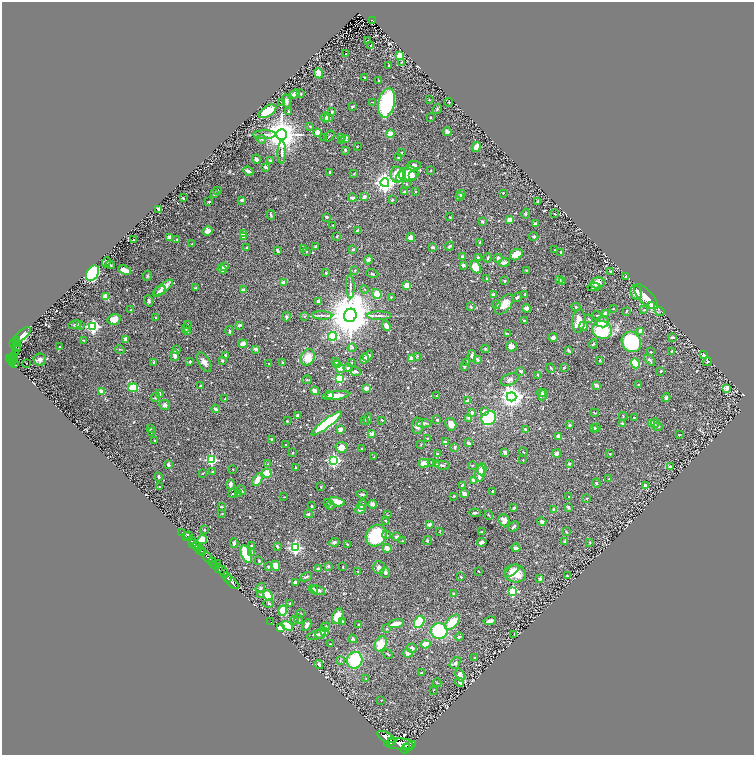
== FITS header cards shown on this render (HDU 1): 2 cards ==
NAXIS1  =                 1504
NAXIS2  =                 1505

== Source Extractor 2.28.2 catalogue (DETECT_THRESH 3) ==
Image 1504 x 1505 px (HDU 1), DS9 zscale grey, zoomed out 1/2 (1 PNG px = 2 x 2 image px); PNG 756 x 757 px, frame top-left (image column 1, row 1505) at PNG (2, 2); each listed source drawn as its Kron ellipse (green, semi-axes under 4 px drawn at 4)
Background 1.29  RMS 0.02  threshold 0.059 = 3 sigma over >= 5 px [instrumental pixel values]
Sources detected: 708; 34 cannot appear on this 1/2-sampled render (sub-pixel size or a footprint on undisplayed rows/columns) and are neither listed nor drawn; of the other 674, the 500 brightest by FLUX_AUTO listed and drawn (174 fainter detections omitted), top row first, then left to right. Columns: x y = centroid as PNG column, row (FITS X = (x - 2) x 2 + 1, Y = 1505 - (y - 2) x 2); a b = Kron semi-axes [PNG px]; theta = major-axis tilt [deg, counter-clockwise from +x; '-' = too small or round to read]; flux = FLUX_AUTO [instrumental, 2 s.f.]
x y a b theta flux
372 20 4 2 - 120
368 41 2 2 - 4.7
371 46 2 2 - 3.9
346 54 3 2 - 2.8
400 55 4 3 - 33
402 62 4 3 - 3.4
389 65 2 2 - 5.1
319 73 5 4 - 29
365 77 3 2 - 4.1
378 81 2 2 - 7.6
295 94 5 3 - 28
301 94 3 2 - 3.6
429 100 2 2 - 3.8
286 101 7 4 -77 13
282 102 3 3 - 2.7
373 102 2 2 - 2.5
449 102 4 3 - 2.8
387 103 15 8 78 340
352 106 3 2 - 6.7
437 109 5 3 - 4.9
267 111 10 5 33 79
289 112 3 2 - 15
332 112 4 3 - 8.2
326 118 5 4 - 18
328 118 4 4 - 14
430 118 2 2 - 3.9
310 126 3 2 - 2.8
447 132 4 3 - 10
318 133 4 4 - 27
282 134 5 5 - 9200
390 134 4 4 - 33
264 135 11 3 1 14
329 136 6 2 52 2.9
324 138 4 2 - 2.4
341 138 3 2 - 3.8
261 139 5 3 - 3.8
345 139 4 3 - 20
342 140 4 3 - 9.5
357 146 2 2 - 2.5
476 147 5 3 - 37
345 150 3 3 - 4.7
282 152 11 3 89 12
401 152 3 3 - 3.7
398 157 4 3 - 4.9
256 159 4 2 - 14
270 160 3 3 - 7.3
413 166 7 4 10 19
266 167 3 2 - 11
248 171 5 3 - 20
431 171 2 2 - 3.2
330 172 3 2 - 7.5
353 174 4 2 - 2.6
409 174 10 7 14 86
397 175 8 6 -86 90
401 176 6 4 67 41
413 176 3 3 - 10
385 183 4 4 - 2100
407 184 3 2 - 2.8
217 191 3 3 - 4.4
404 191 3 2 - 3.2
415 191 2 2 - 6.9
503 193 2 2 - 4.3
214 194 4 3 - 5
461 194 4 3 - 8.7
459 196 3 3 - 3
364 197 4 3 - 14
183 198 2 2 - 4.3
352 198 4 3 - 12
241 200 3 3 - 9.2
392 200 3 3 - 5.5
209 202 2 2 - 4
537 202 4 2 - 3.5
159 209 3 2 - 33
554 213 2 2 - 2.8
526 214 5 2 - 3.4
271 215 5 2 - 6.4
327 217 3 2 - 9.7
449 217 2 2 - 3.2
510 220 2 2 - 82
482 222 4 3 - 4.3
535 224 3 2 - 16
333 225 2 2 - 2.4
357 230 3 2 - 4.5
208 231 5 4 - 18
243 233 4 3 - 36
337 236 3 2 - 3.4
534 236 4 3 - 5.8
243 237 2 2 - 14
410 237 4 4 - 16
170 238 3 3 - 27
177 239 4 3 - 3.7
134 240 3 2 - 7.3
480 242 3 2 - 4.4
192 244 2 2 - 5.8
316 246 3 3 - 4.2
449 246 5 2 - 6.1
247 247 2 2 - 6.8
433 247 3 3 - 7.3
303 249 3 2 - 2.8
353 249 3 2 - 6.4
555 250 2 2 - 2.9
278 251 4 2 - 6.2
306 251 4 2 - 2.8
561 252 4 3 - 3.8
516 255 7 5 35 40
462 257 3 3 - 19
478 257 2 2 - 7.3
488 258 4 2 - 4.6
498 258 4 3 - 17
368 260 4 4 - 9.1
106 262 5 4 - 5.6
504 263 6 3 13 10
110 265 4 2 - 5.9
463 265 3 2 - 9.9
225 266 3 3 - 11
476 267 7 5 -55 54
222 269 4 4 - 19
125 270 6 3 -22 33
355 270 3 2 - 3.4
526 271 2 2 - 2.4
611 271 3 2 - 3.6
93 273 8 5 60 680
326 273 2 2 - 14
372 274 6 3 -19 4.9
147 276 5 4 - 4.8
625 277 2 2 - 6.7
487 278 3 3 - 4.5
559 280 4 3 - 10
505 281 3 2 - 3.2
283 282 4 3 - 12
563 282 3 2 - 9.3
597 283 7 5 16 26
407 285 3 3 - 53
350 287 11 2 -87 8.7
594 287 6 3 -3 13
163 288 11 4 38 38
196 288 3 2 - 2.5
365 289 4 3 - 3.3
243 290 3 2 - 18
159 292 7 3 36 20
636 293 7 5 -79 31
377 294 5 3 - 60
493 295 3 2 - 17
525 295 4 2 - 2.8
105 296 4 3 - 31
391 297 2 2 - 2.8
517 297 5 3 - 6
646 297 15 7 -47 81
149 301 6 3 -73 8.1
318 301 3 3 - 13
497 304 4 3 - 4.7
504 304 12 6 49 47
652 306 3 2 - 97
471 307 3 2 - 7
576 307 4 3 - 10
526 308 4 3 - 21
613 309 2 2 - 2.5
130 310 3 2 - 2.4
644 310 4 3 - 5.2
626 311 3 2 - 3.7
660 311 5 3 - 3
605 313 3 3 - 15
322 315 10 3 -4 9
350 315 7 6 - 21000
597 315 4 3 - 4.9
304 316 3 3 - 3.6
379 316 12 2 -1 9.8
156 317 3 2 - 4.1
286 317 4 4 - 7.3
114 319 6 5 - 40
589 319 4 3 - 4.2
524 320 3 2 - 2.5
579 321 12 6 85 56
603 322 6 5 - 13
187 324 2 2 - 4.8
75 325 7 3 12 6.9
239 325 3 2 - 11
80 326 3 3 - 3
93 326 4 4 - 750
386 326 5 4 - 21
584 326 4 4 - 18
186 329 4 3 - 2.9
602 330 10 9 - 230
230 331 5 3 - 6.5
641 331 4 3 - 33
188 332 3 3 - 5.2
507 334 4 2 - 3.7
22 335 10 4 40 280
333 336 4 4 - 280
553 337 4 3 - 18
672 337 4 2 - 10
126 339 2 2 - 24
83 340 4 2 - 3.7
17 341 3 2 - 370
631 342 10 9 - 280
13 343 3 2 - 460
17 343 3 2 - 420
243 344 5 3 - 18
593 344 5 2 - 6.5
511 346 5 5 - 19
16 347 3 2 - 260
60 347 2 2 - 10
352 348 4 3 - 7.8
18 349 2 2 - 220
120 349 5 2 - 2.5
255 349 4 3 - 13
485 349 4 3 - 4.1
177 350 3 3 - 6.8
568 351 4 2 - 5.5
672 351 3 3 - 4.7
15 352 3 2 - 56
651 352 3 2 - 3.1
175 355 6 3 -83 21
225 355 3 2 - 7.5
703 355 2 2 - 7.5
14 356 4 3 - 540
368 356 6 3 50 27
417 356 4 2 - 3.3
472 356 6 3 83 12
308 357 8 6 61 48
13 358 2 1 - 180
14 358 2 2 - 220
412 358 4 3 - 35
9 359 2 1 - 110
11 359 2 2 - 220
364 359 5 4 - 13
477 359 3 3 - 11
14 360 2 1 - 97
40 360 6 6 - 12
600 360 4 3 - 2.5
650 360 6 3 -47 10
190 361 4 3 - 3.2
222 361 4 3 - 4.5
336 361 3 3 - 3.5
13 362 2 1 - 220
153 362 4 3 - 3.5
204 362 11 5 -60 18
282 362 3 3 - 4.4
466 362 4 3 - 3.9
707 362 4 2 - 2.4
351 363 4 3 - 2.9
635 363 5 4 - 180
14 364 3 2 - 300
26 364 2 1 - 13
269 364 2 2 - 3.5
337 365 4 3 - 11
464 367 3 3 - 5.1
340 368 3 3 - 22
348 368 4 3 - 9.4
551 368 4 3 - 5.6
564 368 4 3 - 3.4
356 371 5 3 - 8.6
520 371 4 2 - 6.2
661 371 3 2 - 2.8
538 375 2 2 - 3.8
339 378 3 3 - 270
510 379 9 5 23 14
307 380 5 2 - 3.8
200 385 3 2 - 2.8
596 385 3 3 - 13
639 385 3 2 - 6
133 388 5 3 - 150
367 388 2 2 - 54
726 388 3 2 - 87
315 391 4 4 - 20
102 392 4 3 - 31
159 393 4 3 - 9.4
541 393 5 4 - 8.2
330 394 2 2 - 13
543 395 6 4 65 8.5
336 396 13 4 8 43
436 396 2 2 - 3.2
156 397 5 4 - 3.9
511 397 5 4 - 2900
666 398 4 3 - 6.4
225 399 3 3 - 5.3
468 401 4 4 - 14
165 405 5 5 - 11
215 409 4 2 - 11
484 411 3 3 - 15
472 412 4 3 - 10
595 413 4 2 - 3.4
298 416 4 3 - 8.3
623 416 4 2 - 3.4
634 417 2 2 - 4.2
468 418 4 3 - 3.7
489 418 7 6 - 390
368 419 6 3 71 5
364 420 3 3 - 4
382 420 2 2 - 2.7
437 420 2 2 - 7.9
287 421 2 2 - 4.1
424 423 7 4 6 6.9
655 423 4 4 - 6.3
327 424 18 4 37 380
451 424 7 5 -64 26
622 424 2 2 - 16
651 424 4 3 - 33
569 425 4 3 - 4.5
418 426 8 5 89 17
658 426 5 3 - 6.7
594 428 4 4 - 9.8
597 428 2 2 - 29
150 429 3 2 - 3.8
340 429 4 3 - 20
525 429 3 2 - 7
152 431 3 3 - 2.6
372 434 2 2 - 46
679 435 4 3 - 3.1
559 436 4 3 - 28
427 438 2 2 - 2.6
271 439 3 2 - 3.8
155 441 3 2 - 2.6
445 442 3 2 - 8
469 443 3 2 - 9.8
286 445 2 2 - 3.9
421 445 3 2 - 2.3
341 447 6 5 - 37
455 447 4 3 - 7.5
362 448 2 2 - 2.5
505 452 3 2 - 16
523 452 5 2 - 2.6
292 453 3 2 - 2.8
437 454 3 2 - 4.1
557 454 4 3 - 19
610 454 3 3 - 2.6
374 457 4 2 - 2.6
211 460 3 3 - 400
334 460 4 4 - 690
523 460 2 2 - 2.5
431 462 3 2 - 3
424 463 5 4 - 29
569 463 4 3 - 4.2
268 464 3 2 - 2.6
436 464 4 2 - 3
169 465 4 3 - 10
442 465 7 3 -10 7.5
472 465 3 2 - 2.7
670 466 4 3 - 9.1
296 467 3 2 - 5.2
233 469 2 2 - 4.2
482 469 6 4 75 21
213 472 3 3 - 3.7
203 473 3 2 - 2.8
267 473 5 4 - 42
480 474 8 4 83 45
158 477 4 3 - 4.9
609 479 3 2 - 2.7
257 480 7 4 63 44
473 480 3 3 - 8.7
596 483 4 3 - 4.6
230 484 5 3 - 20
462 485 4 2 - 4.8
645 486 4 3 - 12
159 487 2 2 - 3.6
321 487 2 2 - 2.5
241 490 5 3 - 8.8
493 491 3 3 - 7.8
232 493 2 2 - 3.5
239 494 4 2 - 2.5
362 494 6 3 -9 7.3
464 494 3 3 - 24
454 496 3 2 - 4.5
284 497 3 2 - 2.6
569 497 3 3 - 3.7
587 498 3 3 - 5
328 502 3 3 - 4
337 502 8 4 -13 75
373 504 4 3 - 22
330 505 4 3 - 4.2
362 505 5 3 - 8.7
312 506 2 2 - 11
221 507 3 2 - 4.9
568 507 4 3 - 6.4
514 508 3 2 - 4.9
360 509 5 3 - 17
554 510 3 3 - 14
475 513 5 2 - 5.7
222 514 3 2 - 2.4
308 514 4 3 - 5.5
388 515 4 3 - 2.9
489 515 5 2 - 3.7
504 520 6 5 - 33
385 521 3 2 - 4.6
542 521 5 4 - 9.1
429 524 3 3 - 14
514 527 6 2 43 7.4
204 529 4 3 - 3.5
182 532 2 1 - 22
439 532 4 2 - 2.5
482 532 4 2 - 3.2
566 532 3 2 - 3.7
188 535 4 2 - 13
387 535 4 3 - 6.6
186 536 2 1 - 30
376 536 11 9 53 290
396 537 3 3 - 11
202 539 5 4 - 100
427 540 4 3 - 4.9
192 541 2 1 - 38
402 541 3 2 - 3
565 541 3 3 - 9.9
334 542 5 3 - 8.5
482 542 5 3 - 10
590 542 3 2 - 3.4
193 543 2 1 - 440
234 543 5 3 - 7.9
347 544 2 2 - 2.7
196 546 3 2 - 320
251 546 2 2 - 4.3
277 546 3 2 - 10
295 548 4 4 - 630
387 548 4 3 - 36
516 548 4 3 - 17
198 549 2 1 - 470
201 550 5 2 - 1500
203 553 2 2 - 700
252 553 3 2 - 7.4
246 554 9 5 -68 130
208 557 6 3 -49 4400
259 561 3 3 - 3.5
213 562 3 3 - 1300
218 564 3 2 - 250
215 565 2 1 - 380
275 566 5 4 - 28
328 566 2 2 - 21
268 567 3 3 - 5.9
343 567 2 2 - 3.2
379 567 6 6 - 14
219 569 3 2 - 1700
318 569 3 3 - 5.9
512 570 8 4 38 21
358 571 2 2 - 5.5
479 571 3 2 - 3.2
223 572 6 3 -58 610
385 572 5 4 - 11
515 574 11 9 -11 66
567 576 2 2 - 2.9
227 577 5 2 - 2600
306 577 6 3 24 9
461 577 3 2 - 5.5
540 579 2 2 - 24
232 582 9 2 -48 2500
295 582 3 2 - 15
260 588 5 3 - 7.6
314 589 5 3 - 4.6
318 590 7 4 -22 9.5
513 591 3 3 - 310
261 594 3 2 - 2.9
454 594 4 3 - 13
268 595 5 4 - 61
269 604 5 4 - 5.9
290 604 2 2 - 4.9
283 610 5 4 - 54
300 614 4 3 - 2.4
338 616 8 5 69 57
298 619 5 2 - 2.4
294 620 4 3 - 4.7
342 621 2 2 - 2.4
490 621 6 3 9 18
271 622 2 1 - 13
419 622 6 5 - 120
452 622 9 5 46 110
396 623 8 3 12 37
359 624 3 3 - 4.6
307 625 6 3 61 14
287 626 6 3 -31 150
326 627 5 3 - 10
280 628 3 3 - 72
387 629 3 3 - 3.2
325 631 4 3 - 69
439 631 8 8 - 220
321 633 6 4 59 8.9
514 634 2 1 - 2.6
316 635 9 4 14 13
459 637 4 3 - 9.5
353 639 4 3 - 7.8
330 644 3 2 - 2.5
381 644 8 5 65 68
426 644 5 3 - 42
412 648 5 4 - 12
408 653 5 4 - 13
388 654 5 2 - 4.1
475 657 3 2 - 3.7
340 660 4 3 - 3.1
355 660 8 7 - 180
455 663 6 4 52 9.6
319 665 4 3 - 7.8
421 673 3 2 - 5.5
460 675 7 4 -72 26
366 678 3 2 - 2.5
460 682 4 4 - 11
437 683 4 2 - 3
433 690 2 2 - 2.5
381 700 2 2 - 2.4
386 737 9 4 -29 7500
392 741 4 3 - 4400
400 744 16 5 -2 10000
408 746 5 2 - 2200
405 748 5 3 - 3700
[174 fainter detections neither listed nor drawn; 34 sub-pixel or undisplayed-footprint detections neither listed nor drawn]